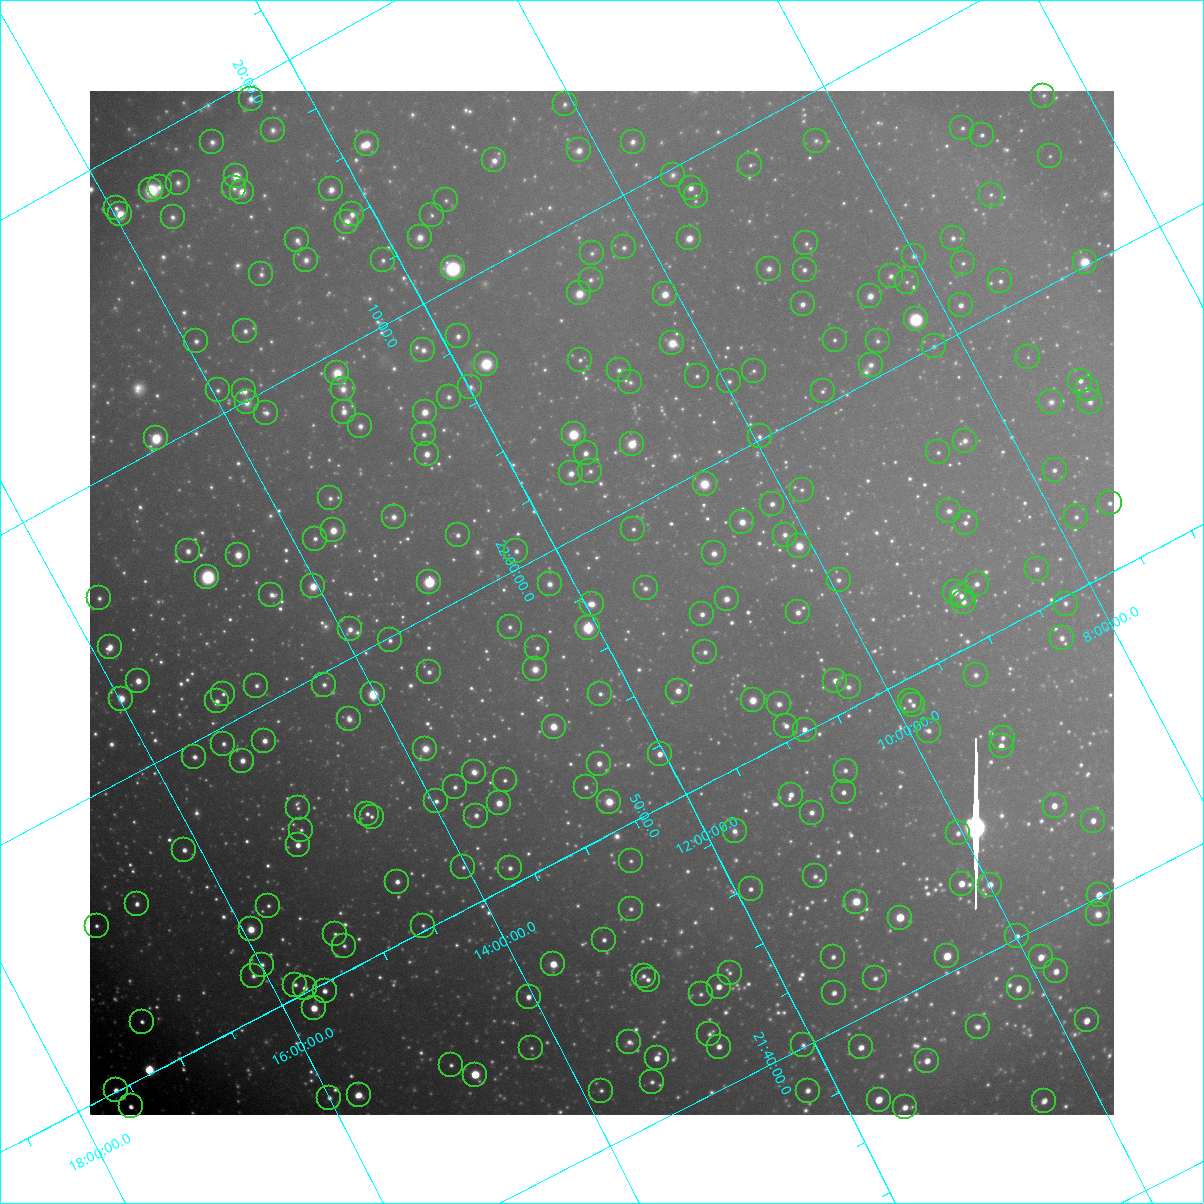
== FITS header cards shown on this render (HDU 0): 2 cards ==
NAXIS1  =                 1024 / Required FITS header
NAXIS2  =                 1024 / Required FITS header

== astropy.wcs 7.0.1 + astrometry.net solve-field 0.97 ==
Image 1024 x 1024 px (HDU 0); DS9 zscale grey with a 90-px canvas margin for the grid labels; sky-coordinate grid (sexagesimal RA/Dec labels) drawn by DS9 from the SOLVED WCS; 268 Tycho-2 reference stars matched to detected sources circled (green)
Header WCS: RA---TAN-SIP/DEC--TAN-SIP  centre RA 21:57:31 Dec +11:52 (329.38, +11.87 deg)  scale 31.7 arcsec/px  FOV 541.0' x 539.0'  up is +118 deg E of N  parity flipped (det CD > 0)
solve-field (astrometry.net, Tycho-2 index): VERIFIED the header's WCS against the Tycho-2 star catalogue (verified at 8 index scales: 9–258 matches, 0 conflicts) and refined it, rather than solving blind
Solved WCS: RA---TAN-SIP/DEC--TAN-SIP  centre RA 21:57:31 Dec +11:52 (329.38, +11.87 deg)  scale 31.7 arcsec/px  FOV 540.6' x 540.7'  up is +118 deg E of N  parity flipped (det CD > 0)
The solver's refit moves the header's centre by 0.96 arcsec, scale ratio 0.9992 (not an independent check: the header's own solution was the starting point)
Tycho-2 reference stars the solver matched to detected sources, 268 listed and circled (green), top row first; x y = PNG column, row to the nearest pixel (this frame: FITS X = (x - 90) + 1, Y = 1024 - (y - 91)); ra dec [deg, ICRS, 3 dp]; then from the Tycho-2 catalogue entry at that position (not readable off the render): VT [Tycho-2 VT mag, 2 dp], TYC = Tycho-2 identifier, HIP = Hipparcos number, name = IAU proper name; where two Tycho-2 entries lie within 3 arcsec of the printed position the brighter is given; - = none
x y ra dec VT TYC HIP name
1043 96 331.494 +6.354 10.06 564-1322-1 - -
251 99 334.855 +12.460 8.07 1145-232-1 110205 -
565 104 333.458 +10.073 9.10 1141-365-1 - -
962 128 331.583 +7.110 9.36 564-507-1 - -
273 130 334.516 +12.424 8.66 1145-650-1 - -
982 135 331.447 +6.988 8.92 564-669-1 109076 -
816 141 332.104 +8.289 9.67 1136-1232-1 - -
212 142 334.684 +12.939 8.54 1145-255-1 110150 -
633 142 332.876 +9.706 8.54 1140-206-1 - -
367 144 334.003 +11.760 7.28 1145-1024-1 109942 -
579 150 333.038 +10.155 8.13 1140-1217-1 109604 -
1050 156 330.998 +6.555 9.91 564-416-1 - -
494 160 333.321 +10.848 8.26 1141-522-1 109703 -
750 165 332.192 +8.897 9.43 1136-479-1 109314 -
673 175 332.445 +9.536 9.29 1140-742-1 - -
236 176 334.313 +12.898 7.11 1145-1388-1 110035 -
178 183 334.516 +13.374 8.76 1149-1052-1 - -
160 187 334.559 +13.536 8.89 1149-37-1 - -
234 188 334.227 +12.968 9.11 1145-464-1 - -
691 188 332.267 +9.451 7.94 1140-1451-1 109341 -
331 189 333.798 +12.228 7.96 1145-847-1 - -
151 190 334.576 +13.608 8.64 1149-221-1 110112 -
242 192 334.167 +12.920 7.58 1145-1389-1 109991 -
991 195 330.948 +7.166 9.47 564-345-1 - -
696 196 332.185 +9.442 9.45 1140-1483-1 - -
446 200 333.218 +11.391 9.31 1145-651-1 109658 -
116 208 334.583 +13.956 8.89 1149-415-1 - -
120 214 334.517 +13.950 6.95 1149-1072-1 110089 -
352 214 333.513 +12.172 8.20 1145-1194-1 109772 -
432 215 333.161 +11.562 9.38 1144-825-1 - -
173 217 334.268 +13.563 8.76 1149-1245-1 - -
347 222 333.479 +12.244 8.42 1145-848-1 - -
420 237 333.040 +11.748 8.17 1144-635-1 - -
689 238 331.881 +9.671 7.03 1140-1408-1 109218 -
953 238 330.767 +7.637 8.72 1135-277-1 108850 -
297 240 333.547 +12.705 8.58 1145-992-1 - -
806 243 331.343 +8.790 9.38 1136-467-1 - -
624 247 332.086 +10.216 9.18 1140-204-1 - -
592 253 332.177 +10.487 9.44 1140-62-1 109305 -
914 256 330.791 +8.011 8.89 1135-1076-1 - -
306 260 333.355 +12.721 8.42 1145-406-1 109716 -
383 260 333.019 +12.130 8.99 1144-943-1 109597 -
1085 262 330.033 +6.717 5.97 564-1847-1 108612 -
963 263 330.528 +7.664 9.38 1135-459-1 - -
453 268 332.656 +11.625 5.96 1144-1415-1 109471 -
769 269 331.304 +9.184 8.54 1136-39-1 109025 -
805 270 331.146 +8.913 8.66 1135-34-1 108973 -
261 274 333.432 +13.127 9.03 1149-1325-1 - -
891 276 330.732 +8.274 8.88 1135-445-1 - -
591 280 331.975 +10.609 9.05 1140-937-1 - -
1000 281 330.234 +7.448 8.80 564-3-1 108678 -
907 282 330.619 +8.175 9.95 1135-909-1 - -
579 293 331.914 +10.754 7.19 1140-823-1 109226 -
665 294 331.544 +10.093 7.14 1140-1050-1 109117 -
870 296 330.663 +8.515 7.87 1135-27-1 - -
803 304 330.885 +9.071 8.43 1135-274-1 - -
961 305 330.212 +7.852 7.99 1135-489-1 108663 -
916 319 330.288 +8.257 5.80 1135-877-1 108699 -
245 331 333.056 +13.489 8.73 1148-1244-1 - -
458 336 332.098 +11.870 8.47 1144-1408-1 - -
835 340 330.470 +8.972 9.38 1135-132-1 - -
196 341 333.189 +13.910 9.12 1148-1372-1 - -
878 341 330.279 +8.644 8.92 1135-1052-1 108696 -
672 343 331.130 +10.240 7.03 1139-952-1 108963 -
934 346 330.002 +8.230 9.67 1135-699-1 - -
423 350 332.137 +12.195 8.78 1144-976-1 - -
1028 357 329.525 +7.550 10.14 1135-129-1 - -
580 360 331.389 +11.026 9.31 1140-103-1 - -
486 364 331.761 +11.768 7.04 1144-731-1 109181 -
871 365 330.122 +8.796 9.16 1135-402-1 - -
619 370 331.142 +10.766 8.79 1139-896-1 - -
754 371 330.567 +9.725 9.52 1139-1438-1 - -
337 373 332.326 +12.959 8.25 1144-1158-1 - -
697 376 330.766 +10.187 9.55 1139-1528-1 - -
729 381 330.587 +9.959 9.34 1139-435-1 - -
1080 381 329.124 +7.242 8.54 557-409-1 - -
630 382 330.999 +10.730 9.56 1139-151-1 108929 -
470 387 331.643 +11.988 8.97 1144-1048-1 - -
343 389 332.174 +12.981 8.45 1144-288-1 - -
1087 389 329.030 +7.228 9.31 557-67-1 - -
218 390 332.705 +13.952 8.86 1148-723-1 109486 -
244 391 332.582 +13.749 8.19 1148-1205-1 109440 -
823 391 330.115 +9.279 9.43 1135-394-1 108633 -
449 397 331.658 +12.197 9.12 1144-950-1 109154 -
247 402 332.483 +13.780 8.68 1148-1491-1 - -
1051 402 329.078 +7.554 9.29 1122-360-1 108286 -
1090 402 328.917 +7.254 8.76 557-367-1 108239 -
344 412 331.992 +13.069 7.82 1144-1020-1 109251 -
425 412 331.641 +12.445 7.25 1144-338-1 109147 -
266 413 332.315 +13.671 8.69 1148-724-1 109355 -
360 426 331.806 +13.002 8.73 1144-920-1 - -
424 434 331.467 +12.547 8.73 1144-462-1 109086 -
574 434 330.829 +11.387 5.81 1143-506-1 108875 -
760 436 330.025 +9.954 9.04 1139-1487-1 - -
156 438 332.592 +14.630 6.48 1148-367-1 109445 -
965 441 329.133 +8.378 8.87 1122-558-1 - -
632 444 330.506 +10.974 6.35 1139-756-1 108766 -
938 452 329.152 +8.634 9.23 1122-8-1 - -
586 453 330.628 +11.371 8.12 1143-1366-1 108806 -
427 454 331.300 +12.605 7.53 1144-1268-1 109024 -
1055 470 328.531 +7.808 9.04 1122-270-1 - -
590 471 330.467 +11.409 9.27 1143-1146-1 - -
571 473 330.530 +11.568 7.84 1143-1548-1 - -
705 484 329.882 +10.576 7.18 1139-929-1 108566 -
802 490 329.428 +9.846 9.67 1139-821-1 - -
330 498 331.362 +13.538 8.89 1148-1117-1 - -
1110 503 328.045 +7.516 9.13 1122-920-1 - -
772 504 329.441 +10.133 8.13 1139-161-1 108413 -
949 511 328.648 +8.792 8.92 1122-517-1 108143 -
394 517 330.942 +13.125 8.57 1147-326-1 108919 -
1076 517 328.074 +7.831 9.56 1122-1192-1 - -
742 522 329.424 +10.440 7.34 1139-966-1 108408 -
966 523 328.487 +8.711 8.75 1122-1459-1 - -
633 529 329.826 +11.315 9.12 1143-602-1 - -
333 530 331.094 +13.648 7.77 1147-574-1 108949 -
458 535 330.524 +12.705 8.67 1143-619-1 108775 -
785 535 329.145 +10.162 8.78 1126-1571-1 - -
315 539 331.107 +13.824 8.76 1147-1591-1 - -
799 546 328.996 +10.097 7.17 1126-448-1 108263 -
188 551 331.553 +14.858 8.30 1148-1295-1 - -
516 551 330.147 +12.316 8.98 1143-1525-1 - -
714 553 329.293 +10.790 8.23 1126-1585-1 - -
238 555 331.308 +14.486 7.59 1148-1375-1 109030 -
1037 569 327.826 +8.347 8.61 1122-1390-1 107868 -
207 577 331.264 +14.816 6.60 1147-277-1 109009 -
839 580 328.561 +9.930 8.85 1126-511-1 - -
429 582 330.272 +13.120 5.64 1143-1614-1 108693 -
550 584 329.744 +12.194 8.32 1143-700-1 - -
977 584 327.959 +8.873 8.94 1122-1065-1 - -
313 586 330.733 +14.039 7.68 1147-981-1 108843 -
646 588 329.306 +11.466 8.99 1130-1729-1 108367 -
955 592 327.986 +9.079 7.84 1122-901-1 107925 -
271 595 330.845 +14.395 8.69 1147-497-1 - -
962 596 327.927 +9.042 8.41 1122-759-1 107902 -
99 598 331.560 +15.737 9.26 1680-66-1 - -
727 599 328.881 +10.880 7.83 1126-16-1 108228 -
964 602 327.871 +9.050 8.72 1122-865-1 - -
592 604 329.406 +11.947 7.51 1143-1360-1 108396 -
1066 604 327.438 +8.266 9.32 1121-1422-1 107754 -
798 612 328.476 +10.380 8.40 1126-843-1 - -
702 614 328.861 +11.133 8.42 1126-988-1 - -
510 627 329.570 +12.682 9.19 1143-89-1 - -
588 628 329.235 +12.076 5.54 1130-1972-1 108339 -
350 629 330.232 +13.931 8.46 1147-1554-1 - -
1062 638 327.183 +8.435 8.74 1121-640-1 - -
390 640 329.973 +13.668 8.97 1147-186-1 - -
110 647 331.125 +15.858 7.95 1680-412-1 108961 -
537 648 329.286 +12.554 9.19 1130-1806-1 - -
705 652 328.549 +11.266 9.03 1130-1398-1 - -
535 669 329.127 +12.659 7.86 1130-1661-1 108307 -
429 672 329.554 +13.494 8.59 1147-676-1 - -
976 675 327.245 +9.253 9.14 1121-1093-1 107698 -
138 681 330.729 +15.782 7.30 1680-33-1 108842 -
835 681 327.781 +10.368 7.93 1126-1094-1 107858 -
324 685 329.900 +14.360 9.08 1147-687-1 108572 -
256 686 330.182 +14.889 8.82 1147-731-1 - -
849 687 327.674 +10.292 9.35 1126-794-1 - -
678 691 328.354 +11.634 7.92 1130-768-1 108051 -
223 694 330.257 +15.181 9.05 1680-1954-1 108686 -
373 694 329.614 +14.022 6.68 1147-1405-1 108471 -
600 694 328.656 +12.253 9.21 1130-1130-1 - -
121 699 330.660 +15.986 6.68 1680-609-1 108814 -
753 700 327.966 +11.091 6.68 1126-413-1 107919 -
217 701 330.226 +15.260 8.22 1680-1567-1 108671 -
910 701 327.316 +9.872 9.35 1125-1511-1 - -
779 704 327.828 +10.902 8.34 1126-443-1 - -
913 705 327.266 +9.862 9.08 1125-1549-1 - -
349 719 329.516 +14.309 8.42 1147-1384-1 - -
786 726 327.624 +10.935 8.71 1126-185-1 107811 -
554 727 328.592 +12.751 6.61 1130-233-1 108127 -
805 730 327.521 +10.807 7.88 1126-200-1 107780 -
929 731 326.999 +9.846 8.81 1125-2072-1 - -
1003 738 326.639 +9.299 9.28 1121-541-1 - -
264 741 329.704 +15.054 8.07 1679-2075-1 108498 -
223 744 329.857 +15.384 8.81 1679-1903-1 - -
1002 746 326.581 +9.342 7.67 1121-767-1 107495 -
425 749 328.956 +13.839 7.86 1134-801-1 108249 -
660 754 327.928 +12.036 7.63 1130-1171-1 107903 -
194 757 329.875 +15.662 8.21 1679-1151-1 108563 -
242 761 329.639 +15.307 7.91 1679-1928-1 108483 -
599 764 328.105 +12.547 8.29 1130-1367-1 - -
846 771 327.027 +10.656 8.98 1125-883-1 - -
474 772 328.565 +13.557 8.64 1134-1052-1 - -
505 780 328.367 +13.351 9.42 1134-1772-1 - -
455 787 328.523 +13.767 9.10 1134-1030-1 - -
586 787 327.971 +12.747 8.74 1130-61-1 - -
844 792 326.860 +10.760 8.69 1125-1069-1 - -
791 795 327.059 +11.178 8.21 1125-214-1 107647 -
436 801 328.489 +13.969 9.00 1134-534-1 - -
609 802 327.758 +12.626 8.82 1130-653-1 107848 -
499 803 328.208 +13.489 7.47 1134-1169-1 108002 -
1055 806 325.893 +9.172 7.87 1121-1053-1 - -
298 808 329.020 +15.072 9.74 1679-1793-1 - -
812 813 326.832 +11.089 8.59 1125-836-1 - -
367 814 328.681 +14.558 9.21 1134-190-1 108153 -
476 816 328.207 +13.716 8.54 1134-1734-1 108001 -
372 817 328.640 +14.535 9.24 1134-414-1 108139 -
1093 821 325.619 +8.931 8.31 1121-1005-1 107169 -
301 830 328.831 +15.135 9.46 1679-1546-1 - -
735 831 327.003 +11.766 8.91 1129-1655-1 107628 -
958 833 326.068 +10.034 8.81 1125-2001-1 - -
298 845 328.724 +15.226 7.77 1679-1714-1 108166 -
184 850 329.168 +16.124 8.57 1679-681-1 108319 -
631 861 327.195 +12.696 9.64 1129-1861-1 - -
463 867 327.845 +14.027 9.74 1134-828-1 - -
510 868 327.642 +13.668 9.02 1134-1771-1 - -
815 876 326.312 +11.321 9.58 1129-445-1 - -
397 882 328.008 +14.601 8.42 1134-1225-1 107932 -
962 884 325.654 +10.208 7.59 1125-1349-1 107184 -
990 885 325.532 +9.992 8.47 1125-1426-1 - -
751 889 326.475 +11.877 8.86 1129-1994-1 107461 -
1099 895 325.008 +9.185 6.99 1120-161-1 106981 -
856 902 325.943 +11.101 7.31 1125-772-1 107280 -
137 904 328.934 +16.713 9.06 1679-205-1 - -
268 906 328.360 +15.699 9.41 1679-1493-1 - -
631 909 326.812 +12.891 9.42 1129-124-1 - -
1098 914 324.861 +9.270 9.03 1120-327-1 - -
900 918 325.637 +10.824 6.03 1125-925-1 107173 -
97 926 328.931 +17.109 9.10 1683-182-1 108246 -
423 926 327.548 +14.578 9.62 1134-354-1 - -
251 929 328.243 +15.932 7.02 1679-1445-1 108012 -
335 934 327.848 +15.296 9.28 1666-803-1 - -
1017 936 325.015 +9.987 8.96 1124-904-1 - -
604 940 326.676 +13.226 8.94 1133-839-1 - -
344 946 327.715 +15.274 9.20 1666-1132-1 - -
947 956 325.139 +10.612 7.03 1124-401-1 107028 -
833 957 325.597 +11.505 8.92 1129-433-1 - -
1041 957 324.754 +9.888 7.96 1124-1088-1 106895 -
553 964 326.693 +13.720 6.70 1133-1901-1 107531 -
262 965 327.911 +15.988 9.41 1666-752-1 - -
1056 971 324.581 +9.826 8.42 1124-1552-1 - -
730 973 325.892 +12.377 9.68 1129-1368-1 - -
253 976 327.856 +16.100 9.43 1666-644-1 - -
644 976 326.224 +13.062 9.02 1129-572-1 107375 -
875 978 325.256 +11.263 9.32 1128-1642-1 107062 -
648 980 326.177 +13.043 9.32 1129-1881-1 - -
295 985 327.607 +15.810 9.13 1666-434-1 - -
719 987 325.827 +12.518 7.90 1129-1437-1 107246 -
305 988 327.540 +15.751 8.01 1666-23-1 107790 -
1019 988 324.599 +10.185 8.07 1124-2040-1 106839 -
325 991 327.434 +15.608 8.35 1666-206-1 107753 -
834 993 325.308 +11.643 8.44 1128-960-1 - -
701 994 325.842 +12.689 9.74 1129-466-1 - -
529 997 326.534 +14.043 8.27 1133-1356-1 - -
314 1008 327.340 +15.761 6.94 1666-733-1 107726 -
1087 1020 324.071 +9.785 7.94 1124-1296-1 106666 -
142 1022 327.959 +17.147 8.81 1670-902-1 107917 -
978 1027 324.458 +10.655 9.09 1124-1349-1 - -
709 1034 325.489 +12.781 9.10 1128-713-1 - -
629 1042 325.756 +13.439 9.38 1133-215-1 - -
803 1045 325.021 +12.092 9.41 1128-1875-1 106984 -
719 1047 325.349 +12.756 8.46 1128-607-1 107085 -
861 1047 324.765 +11.650 8.32 1128-1656-1 106902 -
531 1048 326.111 +14.226 9.77 1133-1929-1 - -
657 1058 325.511 +13.289 8.27 1132-1070-1 107131 -
927 1061 324.392 +11.187 8.31 1124-939-1 106760 -
451 1065 326.307 +14.920 9.40 1133-234-1 107401 -
475 1075 326.131 +14.772 6.02 1133-1258-1 107350 -
652 1082 325.341 +13.420 9.35 1132-500-1 - -
116 1090 327.514 +17.621 8.36 1670-350-1 - -
601 1091 325.482 +13.851 9.47 1132-1278-1 - -
808 1091 324.638 +12.238 8.92 1128-1479-1 - -
359 1095 326.451 +15.758 7.81 1666-475-1 107448 -
329 1098 326.551 +15.998 9.23 1666-337-1 107482 -
879 1100 324.277 +11.719 7.25 1128-522-1 106725 -
1044 1101 323.609 +10.435 8.15 1123-636-1 106516 -
131 1106 327.317 +17.573 8.52 1670-488-1 107720 -
905 1107 324.113 +11.545 8.65 1128-384-1 - -